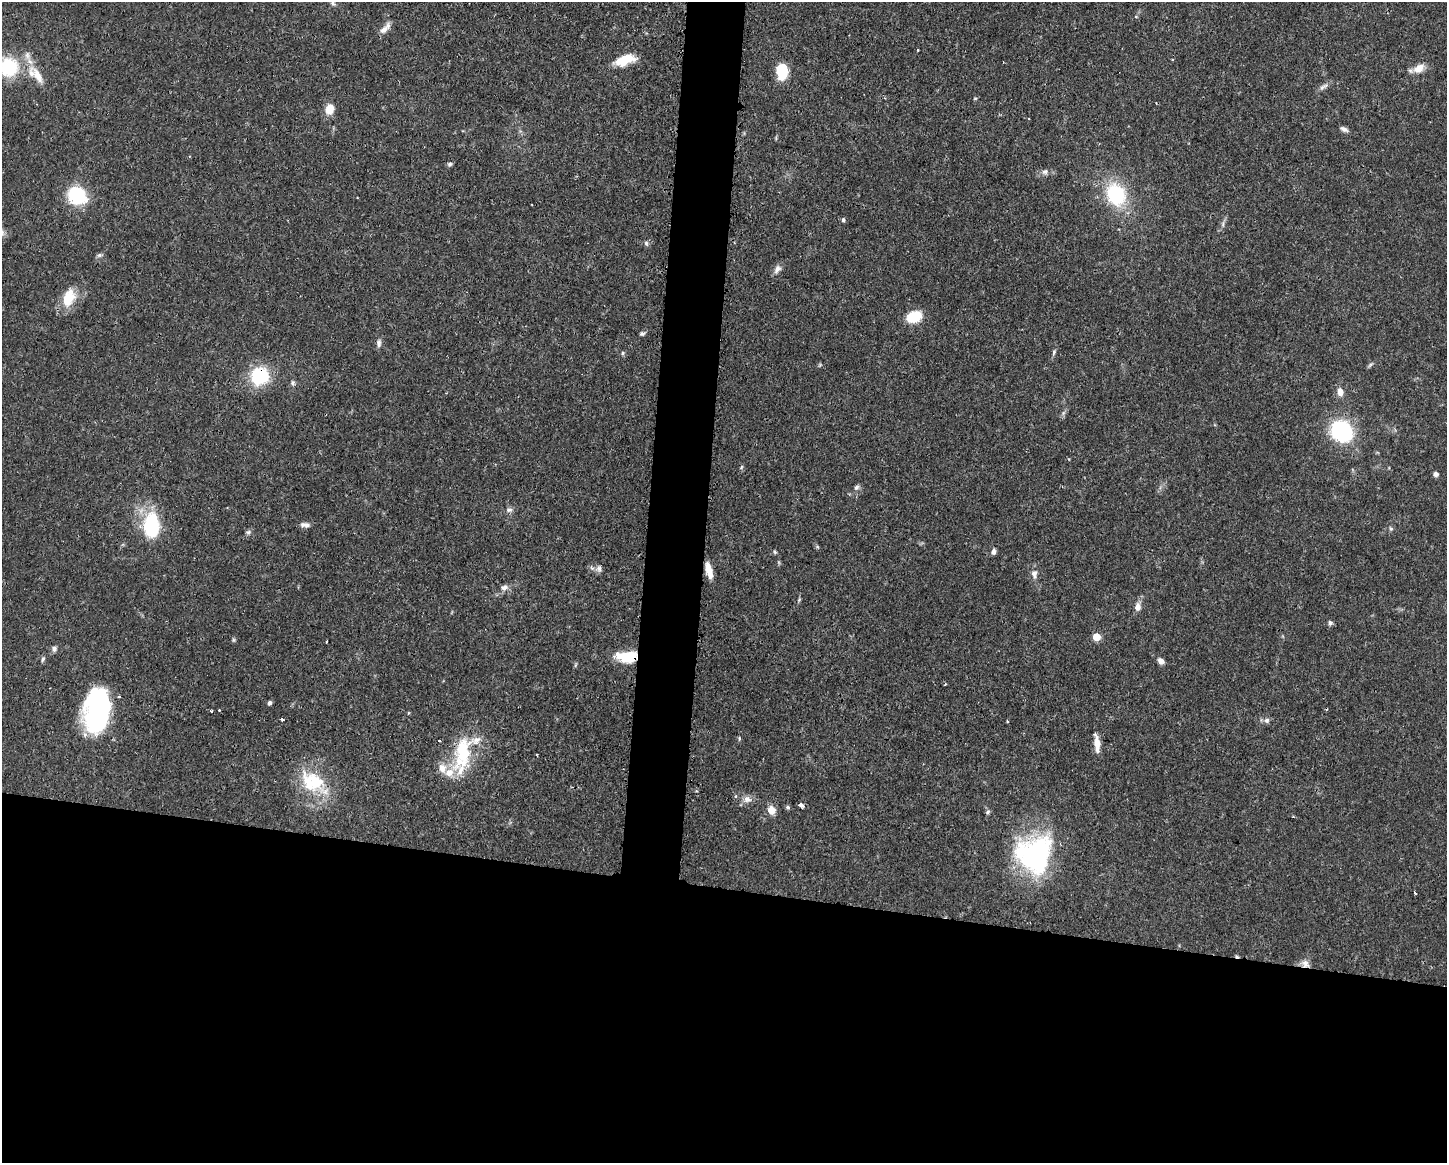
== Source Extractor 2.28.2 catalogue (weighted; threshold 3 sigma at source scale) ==
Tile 11 of 3 x 4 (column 2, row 4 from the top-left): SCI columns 1561-3005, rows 1-1161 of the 4681 x 4647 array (HDU 1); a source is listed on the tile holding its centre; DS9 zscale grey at full resolution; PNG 1449 x 1165 px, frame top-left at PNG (2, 2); no overlay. Shown black and unused: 27% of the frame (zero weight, under 3 of 4 exposures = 1% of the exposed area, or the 3 px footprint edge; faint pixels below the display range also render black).
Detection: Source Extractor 2.28.2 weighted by HDU 2 'WHT'; one run over the whole footprint, this tile lists its part. Background 0.0413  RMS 0.0028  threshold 0.0125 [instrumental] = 3 sigma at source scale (4.5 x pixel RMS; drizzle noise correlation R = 1.50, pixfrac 1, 0.05/0.05 arcsec/px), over >= 5 px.
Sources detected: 87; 1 too faint to see at this stretch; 3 cosmic-ray / hot-pixel residue — not listed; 5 inside a brighter listed object's ellipse — not listed separately; the other 78 listed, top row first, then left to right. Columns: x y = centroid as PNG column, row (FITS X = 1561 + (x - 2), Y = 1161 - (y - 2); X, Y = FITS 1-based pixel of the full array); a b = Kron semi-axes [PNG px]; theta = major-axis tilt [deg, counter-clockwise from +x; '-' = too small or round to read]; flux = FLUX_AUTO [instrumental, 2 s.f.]
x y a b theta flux
333 3 7 6 - 0.75
385 28 17 7 45 2
918 50 2 2 - 0.26
624 60 25 11 18 6.6
9 67 24 23 - 15
1419 68 15 10 34 3
782 71 14 9 -89 10
38 76 30 10 -57 4.8
1324 86 14 5 25 1.1
975 98 5 3 - 0.28
329 109 11 9 81 3.4
1344 129 10 6 -28 0.97
450 164 7 5 1 0.55
1045 172 9 7 32 0.98
1116 194 18 15 -65 22
77 196 20 17 -40 15
843 220 5 4 - 0.49
1223 224 9 4 82 0.67
646 243 7 5 -75 0.62
99 255 7 5 20 0.61
777 269 12 8 57 1.5
69 298 25 15 67 6.3
914 316 13 9 22 9.4
642 334 7 5 6 0.57
379 343 10 6 -88 1
1054 352 8 5 72 0.55
623 353 6 5 - 0.47
1370 365 9 4 30 0.5
260 376 18 18 - 15
292 383 7 5 -77 0.57
1340 392 10 7 -77 2
1342 432 25 22 -44 23
741 467 6 4 70 0.36
1436 474 5 5 - 0.89
857 487 8 6 33 0.71
509 510 10 6 1 0.9
305 525 12 6 -5 1.2
151 526 24 15 -88 20
1391 529 6 5 - 0.48
248 532 7 5 21 0.6
994 551 7 5 81 0.95
775 552 5 5 - 0.38
599 569 8 7 - 0.97
709 570 17 6 -76 3.8
1034 574 14 8 89 1.6
504 587 10 7 10 1.3
799 600 6 4 57 0.37
1138 607 9 7 83 1.8
1330 623 6 6 - 0.67
1096 637 5 5 - 6.4
233 640 6 4 72 0.39
326 642 3 2 - 0.19
54 649 8 6 76 0.82
627 657 24 12 0 8.7
43 659 7 4 68 0.54
1161 661 8 6 -47 1.1
119 697 3 3 - 0.5
269 703 5 4 - 0.73
97 710 39 21 83 52
219 710 3 3 - 0.29
211 711 3 3 - 0.44
282 719 3 3 - 1.6
1267 720 8 7 - 0.89
739 738 6 4 85 0.37
439 741 3 3 - 0.56
1097 744 20 7 -87 3.1
462 753 50 22 80 17
537 755 4 2 - 0.21
312 782 35 24 -30 15
696 791 4 3 - 0.43
747 799 10 8 -20 1.6
801 805 5 3 - 2.9
788 807 5 4 - 0.59
771 810 8 7 - 3.7
988 812 7 5 43 0.55
1034 854 41 38 51 44
1415 893 3 2 - 0.41
1305 964 12 9 -47 1.7
Overlapping masked pixels (flux is a lower limit): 4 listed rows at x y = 260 376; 627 657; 462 753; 1305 964
Isophote crosses this tile's border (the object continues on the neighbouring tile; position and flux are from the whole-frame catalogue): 2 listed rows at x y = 333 3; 9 67